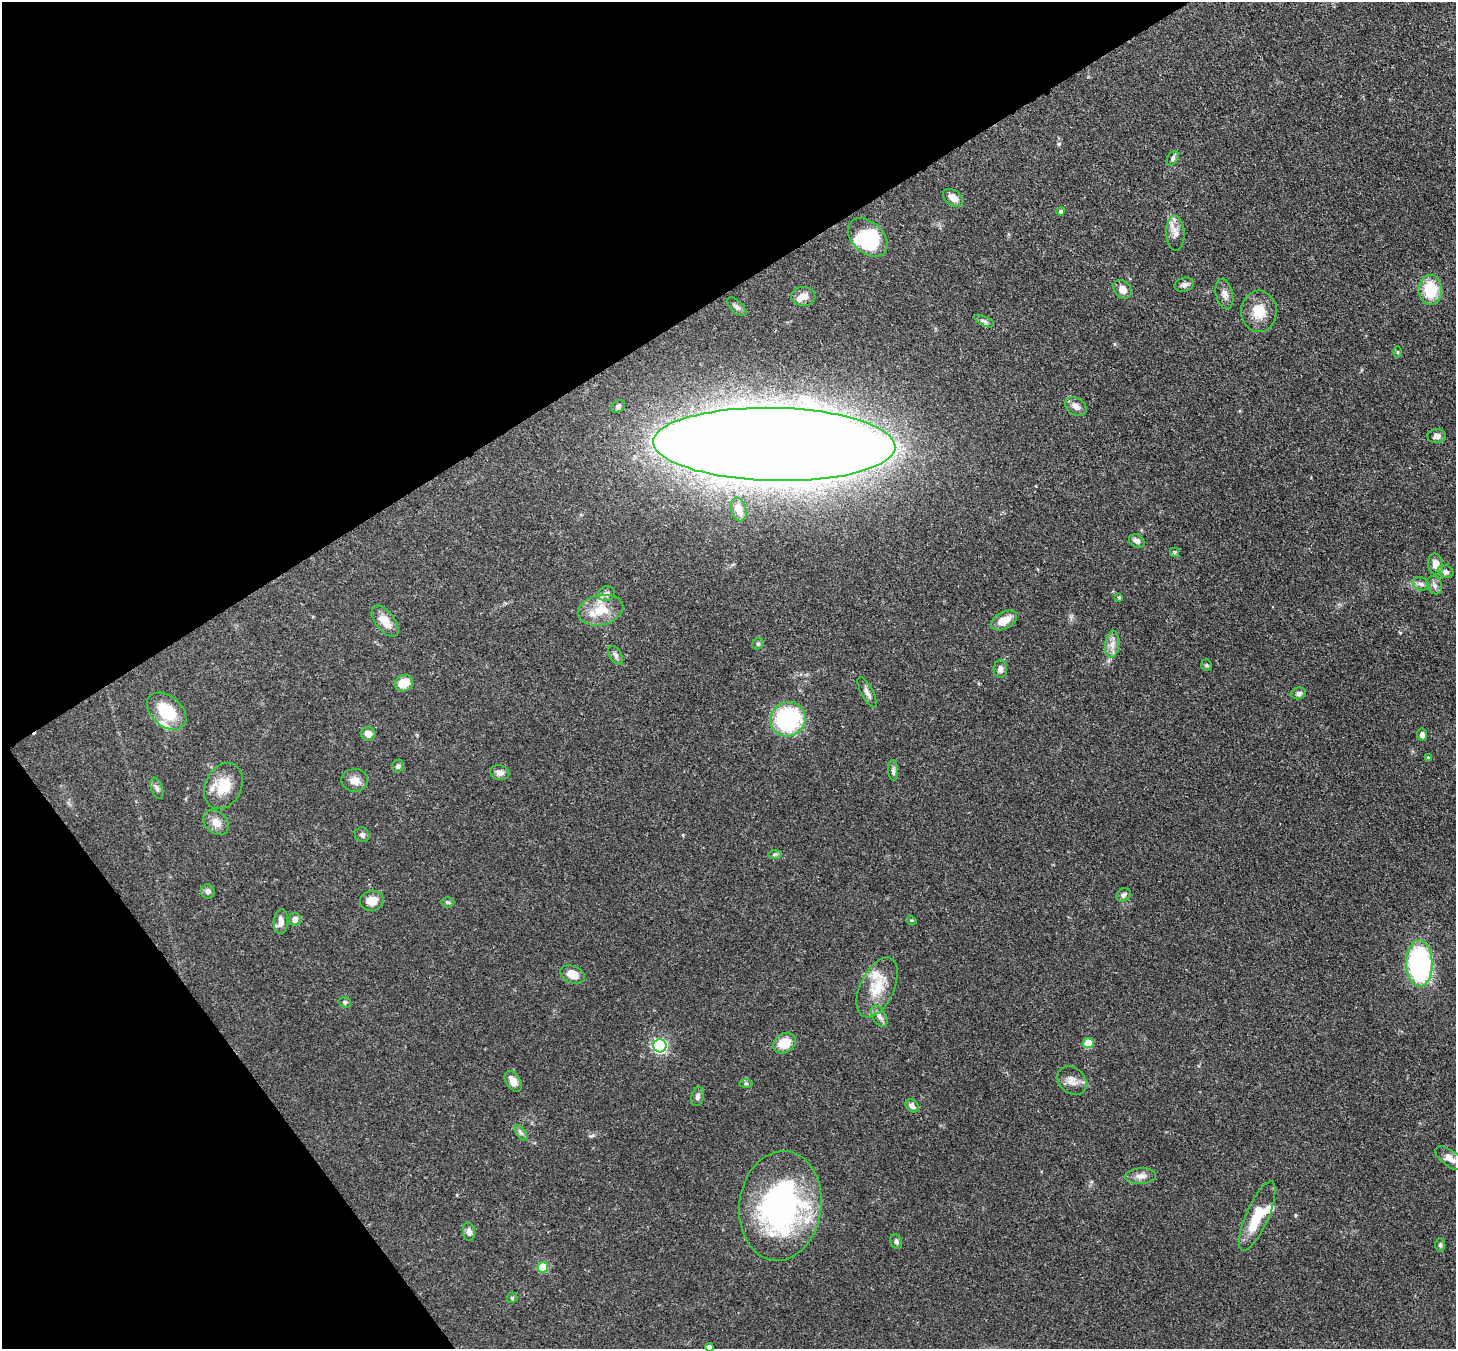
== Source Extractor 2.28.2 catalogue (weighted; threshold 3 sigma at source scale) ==
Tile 5 of 4 x 4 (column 1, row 2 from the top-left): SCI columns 82-1535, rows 2906-4252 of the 5974 x 5946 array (HDU 1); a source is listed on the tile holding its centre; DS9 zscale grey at full resolution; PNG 1458 x 1351 px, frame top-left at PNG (2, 2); each listed source drawn as its Kron ellipse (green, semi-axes under 4 px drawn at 4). Shown black and unused: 30% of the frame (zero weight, under 3 of 4 exposures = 7% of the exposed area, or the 3 px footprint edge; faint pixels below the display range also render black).
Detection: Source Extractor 2.28.2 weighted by HDU 2 'WHT'; one run over the whole footprint, this tile lists its part. Background 0.0888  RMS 0.0038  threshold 0.0173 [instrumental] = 3 sigma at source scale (4.5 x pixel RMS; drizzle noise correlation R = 1.50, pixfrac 1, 0.05/0.05 arcsec/px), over >= 5 px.
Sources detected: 91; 2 inside a brighter object's white glare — neither listed nor drawn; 6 inside a brighter listed object's ellipse — not listed separately; the other 83 listed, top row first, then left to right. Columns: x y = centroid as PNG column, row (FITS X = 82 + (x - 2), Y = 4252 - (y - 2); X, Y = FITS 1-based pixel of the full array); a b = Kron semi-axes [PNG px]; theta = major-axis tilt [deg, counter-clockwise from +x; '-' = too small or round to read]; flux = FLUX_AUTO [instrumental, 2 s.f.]
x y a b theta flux
1173 158 8 5 60 0.93
953 198 11 7 -34 3.1
1060 211 4 4 - 0.66
1175 233 17 9 -87 3.1
868 238 23 15 -43 24
1184 285 10 7 13 1.3
1122 289 10 8 -51 3.2
1430 290 15 11 90 13
1224 294 15 8 -77 2.2
803 296 12 9 -5 3
737 307 12 6 -43 1.4
1259 311 21 18 -87 8.1
984 321 11 4 -26 1
1398 352 5 3 - 0.43
618 406 7 5 33 1
1076 406 12 8 -34 2.3
1437 436 9 7 5 2
774 444 121 36 -1 2700
739 509 12 7 -74 3.4
1137 541 8 6 -33 1.8
1174 552 4 4 - 0.64
1436 564 10 7 -81 3.4
1445 572 8 6 -19 1.3
1421 584 8 6 -27 1.4
1434 585 9 7 -65 1.6
606 594 9 7 14 1.7
1119 597 4 4 - 0.48
600 610 23 15 12 8.8
1004 620 14 8 28 5.2
385 621 18 9 -52 5.2
758 644 6 5 - 0.64
1112 644 14 7 84 2.6
616 655 10 6 -58 1.3
1206 665 5 5 - 0.56
1000 669 9 7 90 1.6
404 683 9 7 34 6.2
867 692 17 6 -62 1.8
1298 693 8 6 13 1.2
167 711 22 15 -40 14
788 719 18 17 - 37
368 734 7 7 - 3
1422 735 6 5 - 1.5
1428 758 4 4 - 0.71
398 766 6 5 - 0.99
893 770 10 5 -86 1.1
500 773 10 7 -12 2
355 780 13 11 -3 3.2
224 786 24 18 64 10
157 788 11 6 -70 1.2
216 822 14 10 -45 3.8
362 835 8 7 - 1
775 854 7 4 2 0.72
208 891 7 7 - 1.4
1123 895 7 6 - 1.5
372 901 12 10 10 4.5
448 902 7 5 -2 0.68
295 919 6 6 - 2.1
911 920 5 3 - 0.4
281 922 13 7 87 2.6
1419 963 23 13 -88 73
572 974 13 8 -21 5
877 987 32 17 65 11
345 1002 6 5 - 0.77
879 1016 12 6 -60 1.7
784 1043 12 9 33 7.6
1088 1043 5 5 - 9.5
660 1046 6 6 - 70
513 1081 11 7 -57 3.6
1072 1081 16 13 -43 3.6
746 1083 6 4 0 0.57
698 1097 10 6 77 1.3
912 1106 7 5 -43 1.7
521 1133 9 4 -54 0.99
1450 1158 17 8 -36 3.1
1140 1176 15 8 4 2.5
780 1206 55 41 83 91
1257 1216 37 11 66 12
469 1232 9 6 -86 2
896 1242 7 5 -68 1
1440 1245 7 5 90 0.75
543 1267 5 5 - 13
512 1298 5 5 - 0.52
709 1347 4 4 - 1.6
Overlapping masked pixels (flux is a lower limit): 1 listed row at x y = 774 444
Isophote crosses this tile's border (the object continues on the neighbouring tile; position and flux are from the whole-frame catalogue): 1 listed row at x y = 709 1347